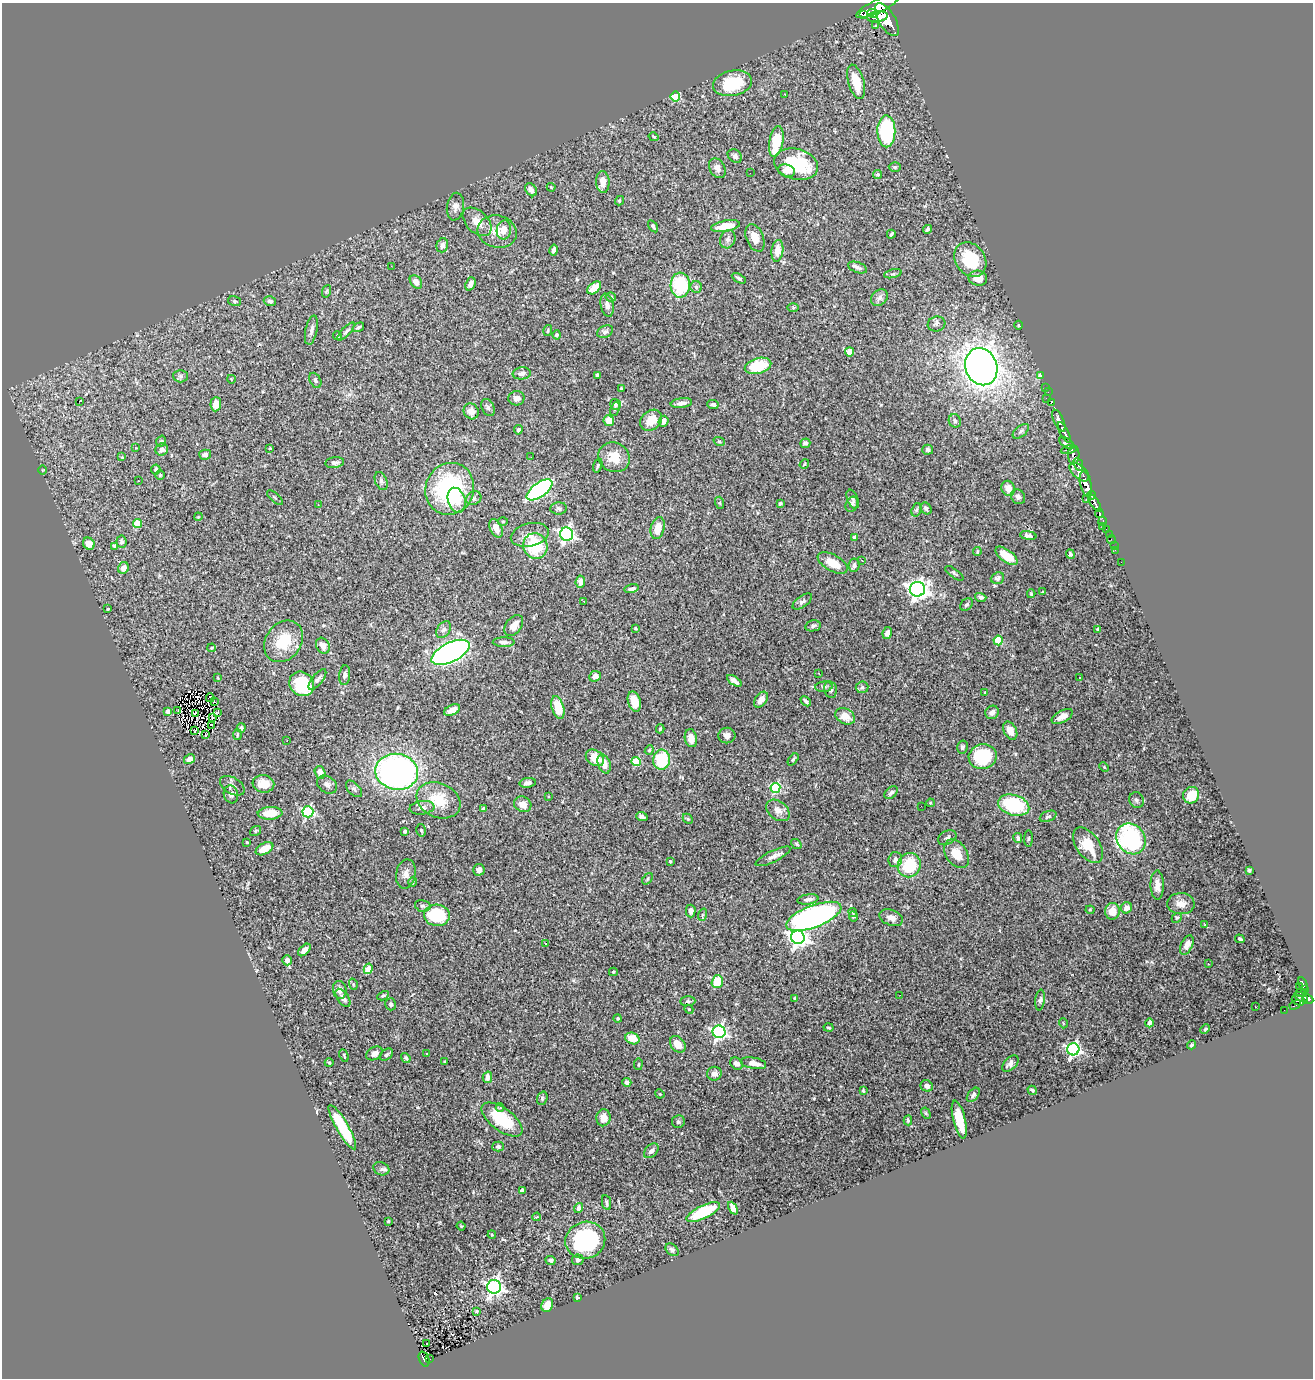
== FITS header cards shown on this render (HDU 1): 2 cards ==
NAXIS1  =                 1311
NAXIS2  =                 1376

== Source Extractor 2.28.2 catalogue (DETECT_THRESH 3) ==
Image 1311 x 1376 px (HDU 1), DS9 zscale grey, 1 PNG px = 1 image px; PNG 1315 x 1380 px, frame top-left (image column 1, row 1376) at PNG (2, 3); each listed source drawn as its Kron ellipse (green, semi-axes under 4 px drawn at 4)
Background 1.12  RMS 0.029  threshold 0.0863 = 3 sigma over >= 5 px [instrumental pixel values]
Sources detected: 392; all 392 listed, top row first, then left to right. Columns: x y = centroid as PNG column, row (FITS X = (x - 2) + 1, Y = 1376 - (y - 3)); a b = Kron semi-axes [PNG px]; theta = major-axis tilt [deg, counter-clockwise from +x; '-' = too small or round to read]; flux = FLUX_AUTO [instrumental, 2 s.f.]
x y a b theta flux
877 6 23 6 26 8400
873 13 5 4 - 1700
863 15 2 2 - 6100
878 17 10 5 8 3200
887 19 18 8 -59 9100
875 26 4 3 - 1.8
856 82 18 8 -74 43
732 83 20 12 11 91
785 94 2 2 - 1.4
675 97 5 4 - 120
886 131 16 9 -89 200
654 137 5 3 - 1.9
776 142 16 7 80 68
735 156 8 6 -39 6
796 164 22 15 -15 100
895 167 6 5 - 2.8
717 168 10 7 -60 10
787 171 8 6 -15 15
750 173 2 2 - 38
877 175 4 4 - 3.6
603 182 11 6 -87 18
551 187 4 3 - 1.8
531 190 7 5 -53 8
619 201 5 4 - 3.6
455 207 14 8 81 11
477 222 17 10 -44 27
653 226 7 4 -55 4.3
725 226 14 5 10 33
927 229 4 3 - 5
504 230 9 7 80 18
497 232 20 16 -15 29
891 234 4 3 - 3
755 238 14 8 -68 22
728 239 9 7 67 7.1
442 245 7 5 72 6.1
554 250 5 4 - 6.2
777 251 11 6 81 25
970 260 18 14 -55 94
391 266 2 2 - 4.3
857 267 10 5 -20 5.4
893 274 9 3 13 2.9
739 278 8 4 -29 3.6
978 278 9 7 -9 24
416 282 7 5 -53 7.5
470 284 7 5 68 8.3
680 285 12 9 88 120
696 287 6 5 - 3.9
594 288 8 5 39 28
327 291 6 4 70 2.1
611 297 5 4 - 3.4
879 298 9 7 41 7.7
234 301 6 5 - 3.4
270 301 6 4 -19 5.5
607 305 12 6 -79 11
793 308 5 4 - 1.8
937 324 9 7 16 5.5
1019 325 4 3 - 1.7
358 327 6 3 33 3.4
311 330 15 6 77 8.2
548 330 5 3 - 2.1
346 332 11 4 47 5.2
605 332 8 5 24 5.6
557 335 4 4 - 3.6
338 336 4 4 - 2.7
849 352 4 4 - 38
758 366 13 7 15 73
981 367 19 15 -68 1900
522 373 9 6 6 8.7
597 375 4 3 - 3.7
181 376 7 6 - 3.9
1041 376 3 3 - 41
231 379 4 2 - 1.4
315 380 8 5 -62 4.6
1045 387 3 2 - 35
621 388 4 3 - 1.8
1048 392 2 2 - 14
516 398 8 7 - 9.7
1046 398 2 2 - 93
79 401 3 2 - 23
1052 402 4 2 - 45
681 403 11 4 8 10
216 404 7 5 86 21
615 404 5 5 - 4.4
713 405 6 4 -6 4.5
488 407 9 6 -66 5.2
615 409 7 4 68 3
471 411 8 7 - 15
651 420 12 9 42 27
609 421 5 5 - 20
664 421 5 5 - 11
955 421 7 6 - 5.4
1059 421 12 5 -66 3200
518 430 4 4 - 3.6
1021 431 9 5 40 5.2
1064 432 11 4 -63 2800
161 441 6 4 71 3.1
719 441 6 3 -19 1.9
805 443 5 4 - 4.1
1067 443 8 4 -34 1100
135 448 3 3 - 4.2
270 448 4 3 - 1.6
162 449 6 6 - 8.4
928 450 5 5 - 3.6
1069 450 8 3 11 980
205 455 6 5 - 4.8
1074 455 9 5 88 1100
122 457 4 3 - 1.8
531 457 2 2 - 1
614 457 16 14 -33 35
335 463 9 5 8 6.2
804 464 5 3 - 1.7
1078 464 6 4 -69 930
598 465 7 4 72 2.7
156 469 5 4 - 4.9
42 470 4 3 - 1.4
1079 472 12 6 -42 2300
160 475 5 5 - 2.7
138 481 3 2 - 3.3
381 481 9 6 -67 6.2
1086 484 13 5 -77 5600
1008 488 8 6 -67 16
450 489 26 24 67 250
539 490 15 7 36 380
1091 495 4 3 - 800
1018 497 8 6 -51 6
275 498 10 2 -41 2.1
474 498 8 6 30 6.1
853 499 10 5 -68 4.4
1086 499 3 2 - 51
457 500 13 8 -72 24
720 503 6 4 -72 2.1
780 503 3 3 - 3.4
1095 503 10 4 -58 2500
852 504 8 6 67 4.3
318 505 2 2 - 1.4
559 508 8 6 4 5.2
926 508 6 5 - 4.8
916 510 7 5 71 2.9
1099 513 4 3 - 510
198 517 4 3 - 1.7
503 521 5 3 - 2
1102 521 5 3 - 290
137 523 4 4 - 41
1103 526 3 2 - 14
496 528 10 6 -66 18
658 528 11 7 76 28
1106 530 3 3 - 78
567 534 7 6 - 490
1109 534 2 2 - 13
530 535 19 11 13 20
1028 535 8 4 -8 5
855 537 4 3 - 6.9
1111 540 4 2 - 27
121 542 6 5 - 4.4
89 544 6 5 - 20
114 546 4 3 - 3.2
535 546 13 12 - 89
1114 546 2 2 - 6.8
1115 550 2 2 - 14
977 552 4 3 - 1.8
1070 554 5 3 - 3.3
1006 556 13 6 -36 34
862 560 3 2 - 3.3
1121 562 2 2 - 8
833 563 16 8 -29 33
854 565 7 5 84 6.8
123 568 6 5 - 11
954 573 11 3 -35 3.1
997 578 7 5 21 6.8
580 582 6 4 85 11
632 589 7 4 12 5.1
917 589 7 7 - 1100
1042 592 3 2 - 1.3
1031 594 4 3 - 2.2
981 597 6 4 -16 5.2
584 601 3 2 - 1.8
802 601 11 5 36 6.3
966 605 7 5 44 4.3
108 609 3 2 - 1.3
514 625 12 7 53 16
813 626 8 5 12 4.7
635 628 4 3 - 2.1
1097 629 4 4 - 4.2
444 630 9 6 51 6.1
887 633 6 4 78 6.2
998 640 5 4 - 65
283 641 22 17 54 60
504 642 11 5 0 7.1
323 646 8 6 -62 13
212 648 4 3 - 1.9
451 652 21 9 26 810
819 673 3 2 - 1.9
345 675 10 5 84 5.9
595 676 6 5 - 13
218 678 4 3 - 1.7
1080 678 3 2 - 3.7
317 679 12 5 51 6.6
734 681 8 4 -35 6.6
302 684 13 11 -41 95
824 687 9 5 5 4.3
862 687 6 6 - 3.9
830 689 8 6 -79 6.9
985 692 2 2 - 1.6
210 698 4 2 - 1.2
761 700 9 5 55 12
215 701 2 2 - 0.83
806 701 6 3 -43 4.7
634 702 10 6 -74 26
558 708 12 6 -74 44
178 710 2 2 - 1.3
452 710 8 5 26 13
168 711 4 4 - 13
992 712 7 6 - 7.6
195 713 4 2 - 1.7
218 713 3 3 - 4.7
845 716 10 7 -28 24
1062 716 11 5 28 13
213 717 3 2 - 1.4
212 725 3 2 - 1.6
241 728 5 4 - 3.1
660 729 4 3 - 2.2
195 730 3 2 - 3.5
1010 731 10 6 -63 15
206 734 4 3 - 6.9
237 734 6 3 88 2.3
727 736 8 8 - 10
691 738 9 6 -79 19
287 741 2 2 - 1.3
962 747 6 5 - 5.2
649 750 5 4 - 2.5
983 757 14 12 13 110
595 758 10 7 -35 36
189 759 6 4 32 11
793 759 7 4 51 2.9
662 760 10 8 86 90
636 762 4 4 - 84
604 764 10 6 -71 19
1104 767 5 3 - 2
320 772 6 5 - 13
397 772 21 18 -11 690
528 783 8 5 9 7.6
263 784 11 8 -10 26
327 785 10 8 -34 8.1
232 786 13 8 -31 8.5
775 788 5 5 - 170
354 789 10 5 -47 5
891 793 8 5 43 4.9
231 794 9 7 -72 7.1
1191 795 8 8 - 42
548 797 3 2 - 1.5
438 800 23 17 -25 64
1136 800 8 7 - 6.3
930 803 4 3 - 2.2
523 804 9 7 -26 17
1014 805 16 10 -17 150
921 806 2 2 - 3.8
422 808 12 7 7 9.2
483 809 4 3 - 4.2
778 810 13 9 -38 13
308 812 5 5 - 200
270 813 12 6 4 38
642 816 6 3 -19 4.6
1048 816 8 5 21 4.7
688 819 6 4 -44 2.8
421 830 6 4 -75 2.8
255 831 6 4 36 2.4
405 831 3 3 - 4.7
947 838 10 6 27 6.5
1018 838 5 4 - 5.3
1028 839 8 4 89 3.3
1131 839 16 14 -52 280
247 842 3 3 - 1.9
796 844 6 4 -37 2.5
1088 845 20 11 -55 57
264 849 9 5 28 25
956 854 15 10 -56 32
773 856 19 5 26 12
895 860 8 7 - 8.7
670 861 4 3 - 2.5
909 865 12 11 - 77
479 870 6 5 - 8.4
1249 870 4 3 - 3.4
406 874 15 9 80 13
647 879 6 4 53 2.8
413 882 5 3 - 1.9
1157 885 14 6 -89 15
808 899 10 5 9 8.2
1181 904 14 10 -3 17
423 906 8 5 -15 3.9
1126 908 6 5 - 10
1090 910 4 4 - 2
691 911 6 5 - 6.9
1112 911 8 7 - 25
853 912 4 3 - 1.5
437 915 13 11 -4 110
702 915 6 4 71 2.8
814 916 29 11 21 720
853 916 5 4 - 3.2
891 918 12 7 -19 12
1177 918 5 4 - 2.4
1205 924 4 2 - 2
798 937 7 6 - 940
1240 939 5 3 - 2.6
546 943 3 3 - 4.6
1187 945 10 5 65 11
304 950 7 4 45 7.2
287 960 5 5 - 8.9
1208 964 3 3 - 2.1
368 969 5 4 - 31
613 972 4 4 - 2.6
717 982 6 5 - 44
353 984 6 3 -73 2.2
1303 984 7 3 -66 330
1299 987 2 2 - 14
340 990 9 7 -78 12
1305 990 4 3 - 240
1301 993 5 3 - 190
900 995 2 2 - 4.5
383 996 6 3 29 2.8
1301 997 7 4 -27 520
343 998 10 5 -55 8.3
795 998 3 3 - 2.7
1308 999 6 4 -29 930
1040 1000 10 4 82 4.7
1298 1000 7 5 -22 540
688 1001 7 5 3 3.6
391 1004 6 5 - 4.3
1295 1005 6 3 29 110
1255 1007 3 2 - 1.7
689 1009 4 4 - 1.8
1284 1010 2 2 - 9
618 1018 4 4 - 2.9
1063 1023 5 3 - 1.7
1149 1023 4 3 - 5
829 1028 5 3 - 2.7
1205 1029 5 4 - 2.1
719 1032 6 6 - 430
632 1038 7 5 -22 31
678 1044 9 6 -50 24
1192 1045 5 3 - 3.5
1073 1049 6 6 - 430
374 1053 9 6 30 8.7
426 1053 2 2 - 1.3
386 1055 7 5 39 3.7
344 1056 6 3 -65 2.2
406 1058 5 4 - 3.1
445 1061 3 2 - 1.6
329 1063 4 4 - 2
753 1063 13 5 -10 16
638 1064 6 3 81 2
736 1064 7 5 -40 8
1010 1064 10 6 43 8.6
714 1074 7 7 - 9.8
487 1077 5 4 - 11
627 1082 4 4 - 5.7
927 1086 6 5 - 8.8
1032 1090 5 4 - 3.5
863 1091 4 2 - 2.1
660 1094 5 4 - 1.6
973 1095 8 5 52 4.6
542 1098 7 5 72 3
500 1108 4 3 - 3.8
926 1113 6 4 -60 2.4
603 1118 8 7 - 19
502 1119 24 11 -37 97
959 1119 19 6 -76 45
908 1120 5 4 - 2.6
678 1122 6 6 - 4.6
342 1127 25 6 -60 98
498 1147 6 5 - 4
651 1151 9 5 44 8.7
381 1169 8 6 -22 5
522 1190 4 3 - 13
606 1202 8 4 -80 3.9
579 1208 5 4 - 6.3
733 1208 7 4 -63 13
703 1212 18 6 26 110
537 1217 4 3 - 2.3
388 1221 3 2 - 1.6
461 1226 4 3 - 1.6
492 1235 4 3 - 1.6
585 1240 20 18 20 170
672 1250 7 5 -42 4.8
550 1260 5 4 - 4.2
578 1260 5 5 - 5.3
494 1287 7 7 - 650
577 1297 4 3 - 2.4
547 1305 7 5 64 22
477 1311 4 4 - 2.6
426 1344 2 2 - 2.3
424 1359 8 5 -69 250
429 1359 3 3 - 41
At the frame edge (FLAGS 8, measured only in part): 1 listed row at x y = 877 6